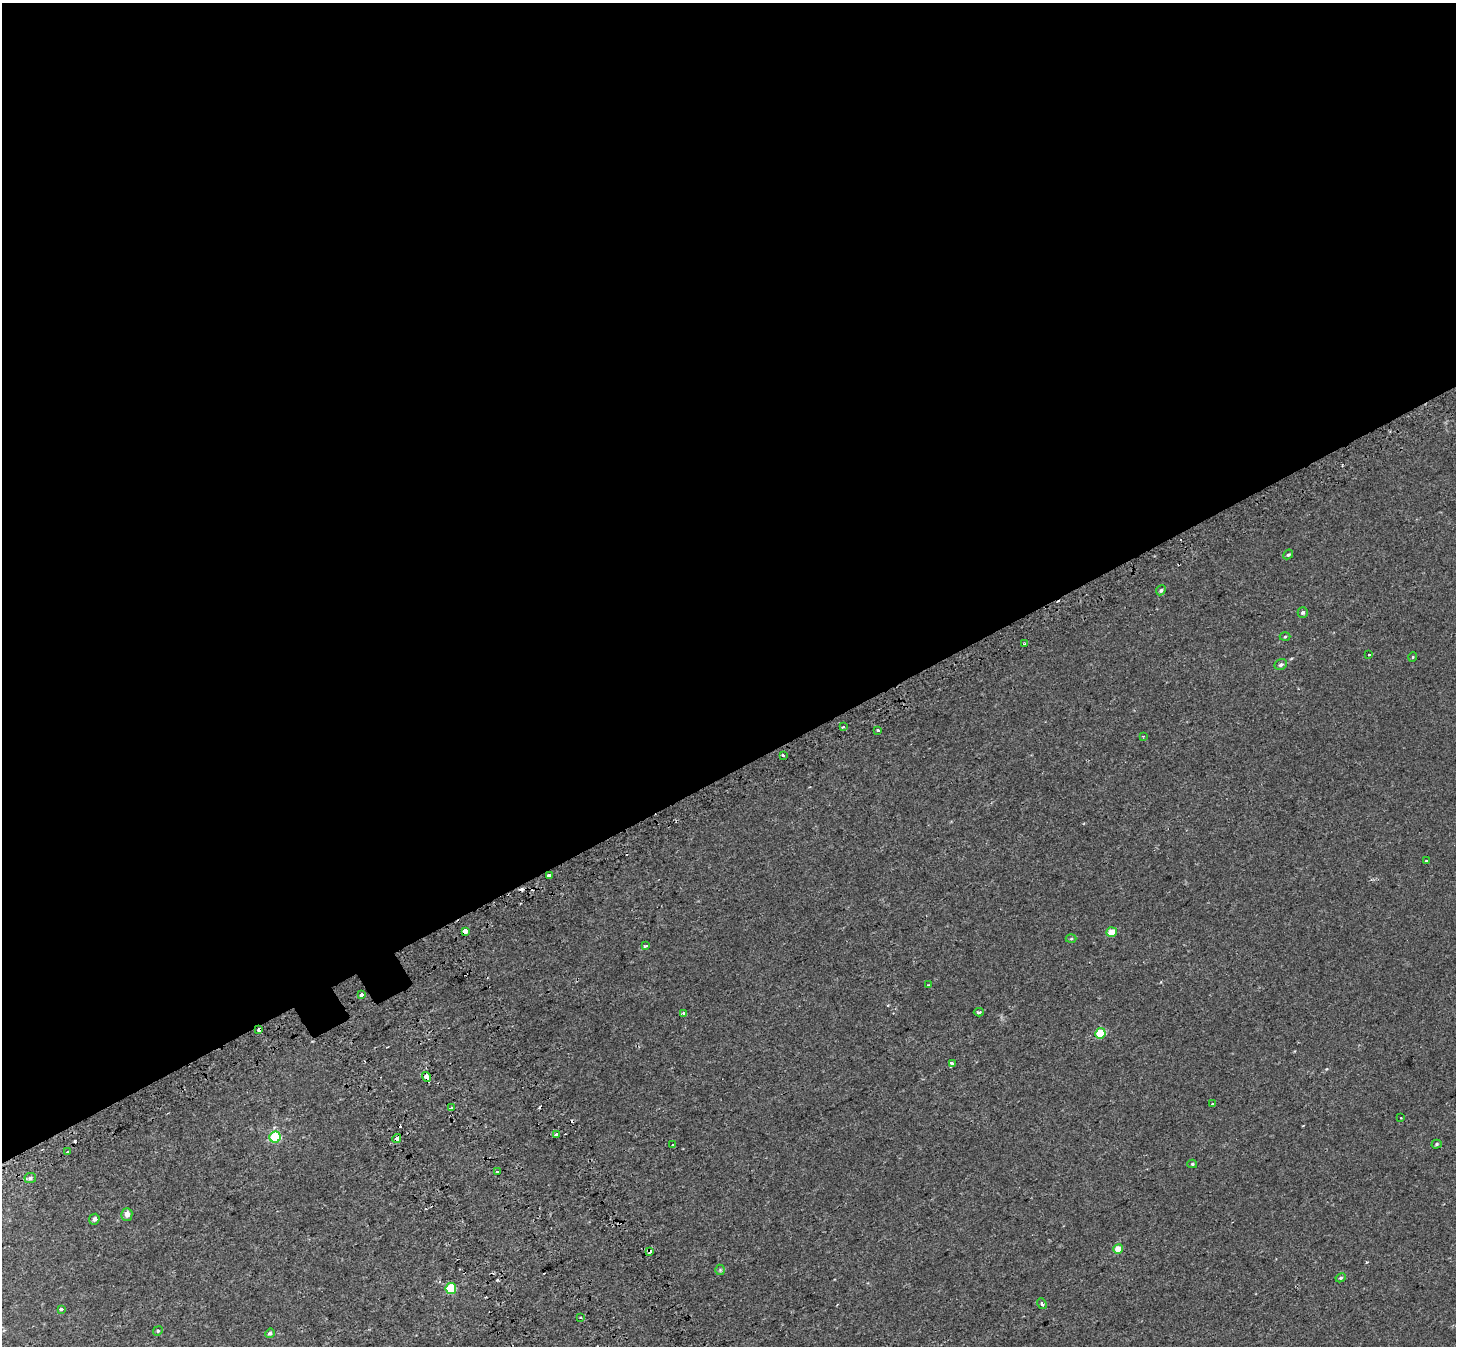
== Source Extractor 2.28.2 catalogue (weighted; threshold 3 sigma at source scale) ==
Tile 2 of 4 x 4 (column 2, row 1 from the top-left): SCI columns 1546-2999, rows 4291-5634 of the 5984 x 5853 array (HDU 1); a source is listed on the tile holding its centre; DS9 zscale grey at full resolution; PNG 1458 x 1348 px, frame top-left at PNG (2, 3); each listed source drawn as its Kron ellipse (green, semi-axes under 4 px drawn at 4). Shown black and unused: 58% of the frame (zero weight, under 2 of 3 exposures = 5% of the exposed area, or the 3 px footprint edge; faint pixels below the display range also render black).
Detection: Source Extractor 2.28.2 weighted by HDU 2 'WHT'; one run over the whole footprint, this tile lists its part. Background 0.00134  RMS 0.0026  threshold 0.0118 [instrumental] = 3 sigma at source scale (4.5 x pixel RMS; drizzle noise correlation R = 1.50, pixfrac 1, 0.0396/0.0396 arcsec/px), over >= 5 px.
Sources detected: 61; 11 cosmic-ray / hot-pixel residue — neither listed nor drawn; the other 50 listed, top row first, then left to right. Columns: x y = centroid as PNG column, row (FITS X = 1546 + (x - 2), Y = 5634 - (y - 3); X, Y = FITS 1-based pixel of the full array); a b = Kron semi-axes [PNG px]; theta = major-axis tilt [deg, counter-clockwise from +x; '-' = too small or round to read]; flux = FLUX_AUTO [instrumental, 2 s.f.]
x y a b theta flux
1288 554 5 4 - 0.42
1161 590 5 4 - 0.47
1303 612 5 5 - 0.53
1285 637 5 3 - 0.24
1025 644 3 3 - 1.7
1369 655 3 3 - 0.44
1413 657 5 3 - 0.17
1281 665 6 5 - 0.67
843 727 3 3 - 0.48
878 730 3 3 - 0.67
1143 736 3 3 - 0.19
783 755 3 3 - 1.1
1426 861 3 3 - 0.52
549 876 4 3 - 4.1
465 931 4 3 - 5.4
1111 932 5 5 - 3.2
1071 939 5 3 - 0.25
646 945 4 3 - 0.68
928 985 3 2 - 0.23
362 995 3 3 - 2
979 1012 5 3 - 0.59
683 1013 3 3 - 0.54
259 1029 4 3 - 4
1100 1033 5 5 - 9.9
952 1064 3 3 - 110
426 1077 5 3 - 3.4
1212 1104 3 3 - 0.3
451 1108 3 3 - 0.86
1401 1118 2 2 - 0.19
556 1135 4 3 - 1.3
275 1137 6 5 - 18
397 1139 4 3 - 3.4
1437 1144 5 4 - 0.37
673 1145 3 3 - 1.4
67 1152 3 3 - 0.54
1192 1164 5 4 - 0.32
498 1172 3 3 - 2.1
30 1178 6 5 - 0.52
127 1214 6 5 - 1.4
94 1219 5 5 - 0.66
1118 1249 5 4 - 3.7
650 1251 4 3 - 1.1
720 1270 5 5 - 0.33
1341 1278 5 4 - 0.43
451 1288 5 5 - 11
1042 1303 6 4 -52 0.39
61 1309 3 3 - 2.1
580 1317 3 2 - 0.4
158 1331 5 4 - 0.28
270 1333 5 4 - 0.63
Overlapping masked pixels (flux is a lower limit): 5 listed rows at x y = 465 931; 259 1029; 426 1077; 397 1139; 650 1251